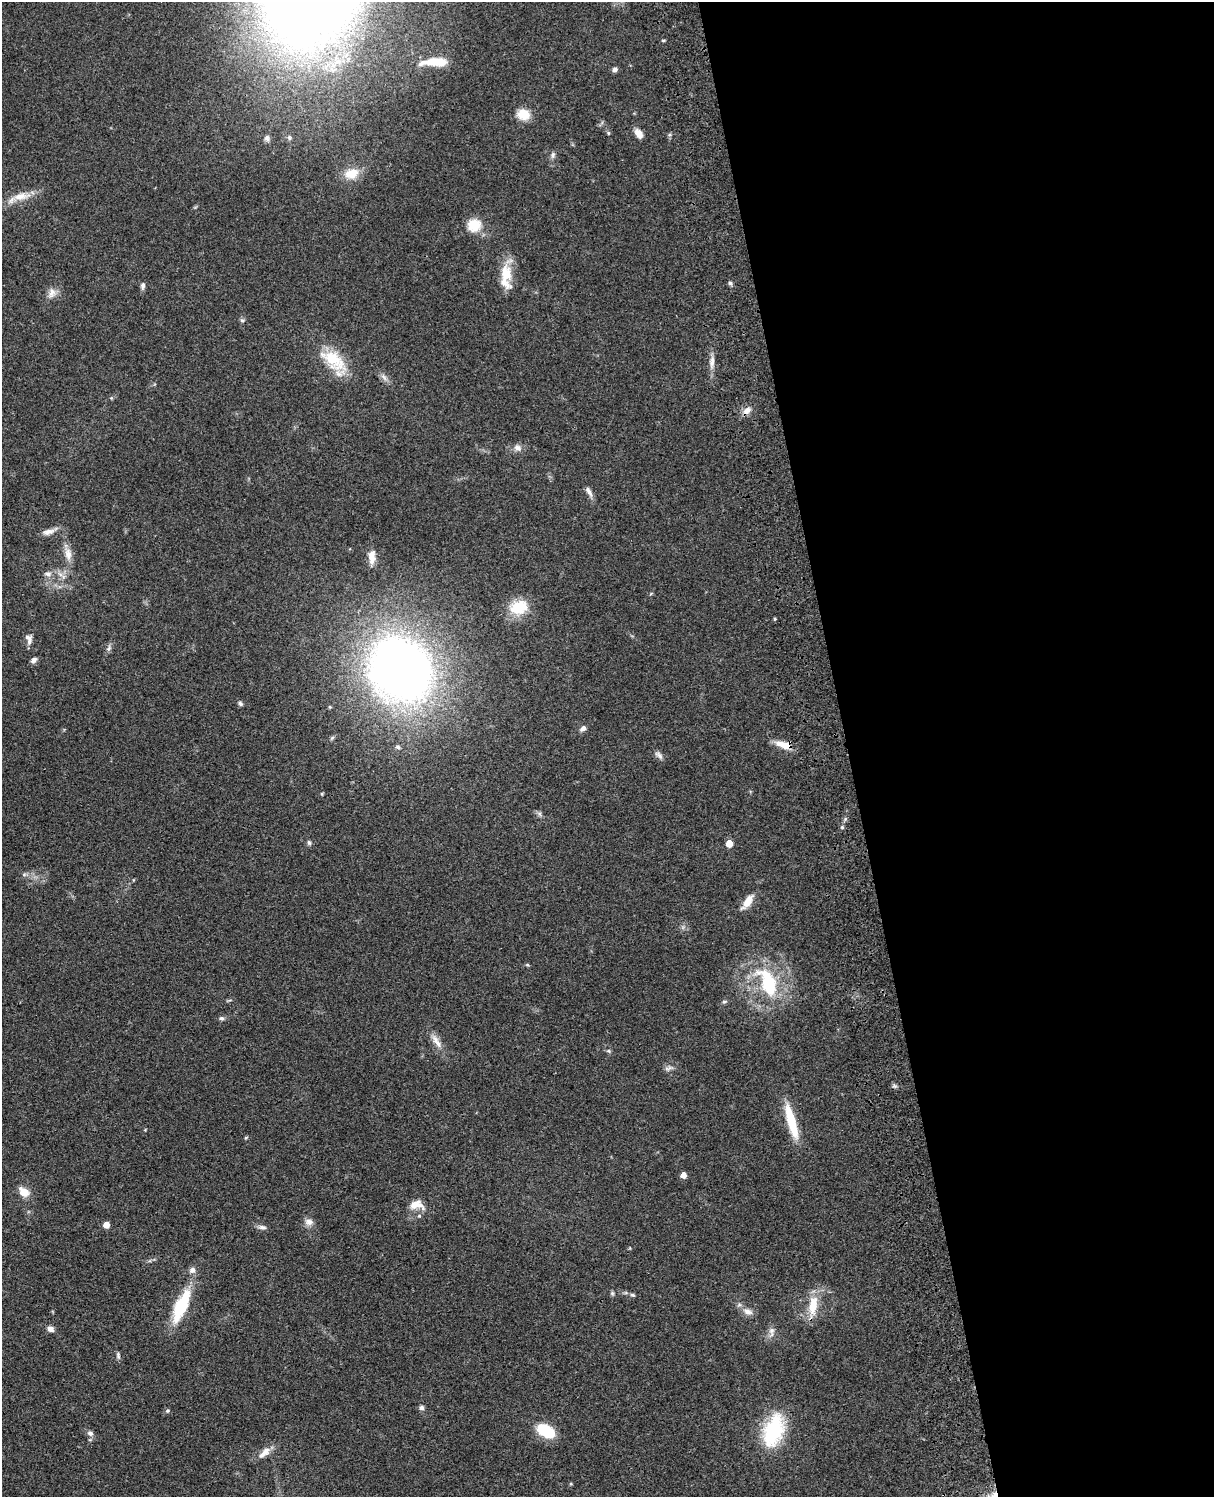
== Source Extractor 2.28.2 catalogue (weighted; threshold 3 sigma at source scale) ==
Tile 8 of 4 x 3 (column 4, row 2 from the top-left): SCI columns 3756-4967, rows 1774-3268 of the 5086 x 4928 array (HDU 1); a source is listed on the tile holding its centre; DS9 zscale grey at full resolution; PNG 1216 x 1499 px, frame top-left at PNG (2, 2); no overlay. Shown black and unused: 30% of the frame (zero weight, under 3 of 4 exposures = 6% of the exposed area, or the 3 px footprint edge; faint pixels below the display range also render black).
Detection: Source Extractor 2.28.2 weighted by HDU 2 'WHT'; one run over the whole footprint, this tile lists its part. Background 0.0782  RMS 0.0058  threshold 0.026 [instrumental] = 3 sigma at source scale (4.5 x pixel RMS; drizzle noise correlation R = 1.50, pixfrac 1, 0.05/0.05 arcsec/px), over >= 5 px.
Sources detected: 83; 4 inside a brighter listed object's ellipse — not listed separately; the other 79 listed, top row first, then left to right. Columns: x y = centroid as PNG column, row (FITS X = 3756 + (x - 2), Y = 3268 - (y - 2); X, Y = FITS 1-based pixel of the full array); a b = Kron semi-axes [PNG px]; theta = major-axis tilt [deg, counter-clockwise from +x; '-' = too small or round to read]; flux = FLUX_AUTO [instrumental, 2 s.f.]
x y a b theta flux
437 62 24 9 -1 12
615 69 6 6 - 1.8
523 114 14 12 -15 9.4
608 133 6 4 -89 0.69
639 134 11 6 -55 5.1
267 138 9 7 -73 2
553 155 9 5 81 1.6
351 173 20 14 16 8.8
21 196 27 10 8 8.9
474 225 13 12 - 13
505 273 33 15 -76 14
730 283 7 4 -45 1
143 286 8 6 85 1.8
52 293 15 11 70 4.4
242 320 7 5 19 1
334 361 40 18 -47 25
712 362 18 6 84 3.8
384 377 12 5 -56 2.4
747 411 14 8 45 3.7
518 448 11 8 -20 3.1
589 492 16 6 -61 2.8
49 532 21 7 16 4.3
68 554 20 9 -80 6.1
372 557 19 8 89 5.8
48 574 11 7 -4 2.7
60 574 12 5 -40 2.5
518 607 26 18 17 17
775 619 4 4 - 0.69
29 641 11 7 70 2.3
109 648 10 5 57 1.7
34 660 8 6 37 2.1
401 669 46 41 -45 590
240 703 7 5 -47 1.3
583 728 7 5 38 2.7
784 745 20 8 -17 8.3
398 747 7 5 -17 1.3
659 755 13 6 -48 2.2
322 794 5 3 - 0.52
539 814 7 5 -60 1.3
845 819 6 4 73 0.94
842 827 5 5 - 0.84
309 843 7 5 -72 1.2
729 843 5 5 - 9.7
24 874 7 4 1 1.1
133 880 5 3 - 0.44
748 901 20 8 55 6.7
527 965 6 4 -28 0.69
768 983 43 21 -65 41
724 1002 7 5 15 1
221 1018 6 6 - 1.4
437 1041 24 8 -56 5.6
609 1051 6 5 - 0.9
669 1068 14 6 18 2.1
895 1086 7 5 -11 1.1
791 1121 43 10 -74 19
246 1138 5 4 - 0.66
683 1175 5 4 - 5.3
24 1192 10 7 -38 9.2
415 1204 17 9 41 5.3
419 1216 5 5 - 0.89
309 1222 11 9 -1 3.3
106 1225 5 5 - 7
262 1227 11 6 -9 2.1
192 1270 9 8 - 2.6
612 1293 6 5 - 0.96
633 1295 6 5 - 1.1
813 1305 27 11 83 13
181 1306 39 12 66 31
748 1311 15 9 -26 4.2
50 1329 8 6 -33 2.8
772 1331 10 8 76 2.8
118 1356 9 5 -85 1.3
421 1408 7 6 - 1.6
167 1411 6 6 - 1
774 1430 34 20 72 45
546 1431 15 9 -30 28
90 1433 8 7 - 2
265 1452 19 8 44 5
571 1484 5 3 - 0.54
Overlapping masked pixels (flux is a lower limit): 2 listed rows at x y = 784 745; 813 1305